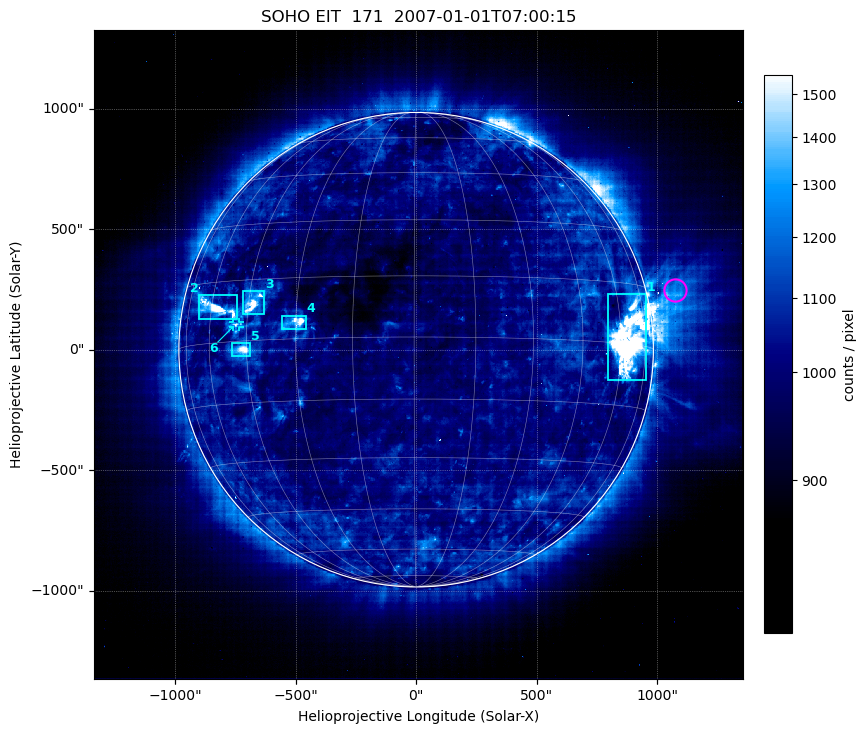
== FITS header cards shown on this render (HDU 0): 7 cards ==
TELESCOP= 'SOHO'               /
INSTRUME= 'EIT'                /
WAVELNTH=                  171 / 171 = Fe IX/X, 195 = Fe XII,
DATE-OBS= '2007-01-01T07:00:15.245' / UTC at spacecraft
CTYPE1  = 'Solar-X '           /
CTYPE2  = 'Solar-Y '           /
BUNIT   = 'counts / pixel    ' /

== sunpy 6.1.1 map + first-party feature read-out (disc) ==
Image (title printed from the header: SOHO EIT  171  2007-01-01T07:00:15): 1024 x 1024 px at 2.63 arcsec/px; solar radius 985 arcsec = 375 px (full disc in frame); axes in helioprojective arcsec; data unit counts / pixel (BUNIT, on the colour bar)
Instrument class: DISC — disc imager (sunpy class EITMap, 171 A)
Bright regions (active regions / flare kernels): reference = the median radial profile (limb darkening/brightening removed); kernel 9 px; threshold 5 sigma = 214 counts / pixel over a disc level ~1026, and >= 1.15x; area >= 11 px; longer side >= 9 px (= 24 arcsec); searched inside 0.97 R_sun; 6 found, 6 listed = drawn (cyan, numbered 1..; 1 of them under ~36 arcsec drawn as corner ticks so the feature stays visible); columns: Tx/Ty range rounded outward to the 10 arcsec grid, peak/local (2 s.f.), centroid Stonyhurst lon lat
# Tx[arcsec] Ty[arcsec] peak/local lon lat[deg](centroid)
1 790..960 -130..240 2.2 +64 +1
2 -900..-740 120..230 1.8 -57 +8
3 -720..-630 150..250 1.6 -43 +9
4 -560..-450 80..150 1.6 -30 +4
5 -770..-690 -30..30 1.5 -46 -2
6 -760..-730 90..120 1.3 -49 +4
Off-limb structures (1.02-1.3 R_sun): pedestal 847 counts / pixel subtracted; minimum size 162 px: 9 found; the strongest spans PA ~250..315 deg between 1.02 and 1.3 R_sun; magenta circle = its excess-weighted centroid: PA ~285 deg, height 1.12 R_sun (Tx ~1070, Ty ~250 arcsec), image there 2.9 x the reference